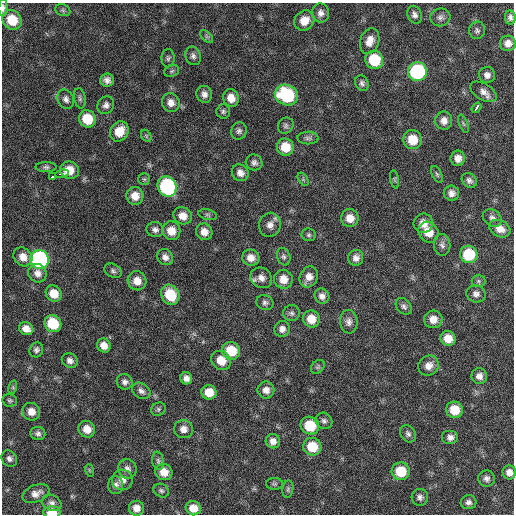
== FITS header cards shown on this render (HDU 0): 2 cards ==
NAXIS1  =                  512 / Axis length
NAXIS2  =                  512 / Axis length

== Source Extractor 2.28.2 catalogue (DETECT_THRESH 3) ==
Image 512 x 512 px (HDU 0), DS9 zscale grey, 1 PNG px = 1 image px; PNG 516 x 516 px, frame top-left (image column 1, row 512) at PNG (2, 3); each listed source drawn as its Kron ellipse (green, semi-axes under 4 px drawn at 4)
Background 63.3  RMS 8.7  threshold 26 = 3 sigma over >= 5 px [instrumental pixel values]
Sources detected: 143; all 143 listed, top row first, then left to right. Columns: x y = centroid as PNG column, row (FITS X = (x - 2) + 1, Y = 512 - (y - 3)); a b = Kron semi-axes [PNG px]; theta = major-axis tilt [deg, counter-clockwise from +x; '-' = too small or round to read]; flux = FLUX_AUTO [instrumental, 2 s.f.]
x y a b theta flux
3 8 8 4 89 1900
63 10 8 6 -22 1200
321 13 9 8 - 3100
415 15 9 7 -69 2500
440 17 10 9 - 2600
510 17 7 5 -79 1900
12 20 10 9 - 14000
304 21 11 9 45 7300
477 30 9 8 - 1800
207 36 8 5 -45 1200
370 41 13 9 71 5700
508 43 8 7 - 4000
193 56 9 7 -70 2200
168 58 9 6 87 1500
374 60 9 9 - 21000
172 71 8 5 22 1100
417 72 9 9 - 62000
487 75 8 8 - 2900
107 80 7 6 - 2800
362 83 8 6 -65 1800
483 92 14 8 -31 3700
204 94 8 8 - 2900
286 95 12 10 -28 40000
80 98 10 5 -79 1600
231 98 9 7 -67 5900
66 99 10 8 -65 2600
171 103 9 8 - 4200
106 105 9 8 - 2600
476 108 6 3 55 11000
223 111 7 7 - 1500
87 119 9 8 - 16000
444 121 9 8 - 3900
463 124 9 3 -69 860
286 126 8 7 - 1600
119 131 10 9 - 10000
239 131 9 7 67 1900
146 136 6 4 -61 870
308 138 10 6 0 1800
413 140 9 9 - 12000
285 147 8 8 - 11000
458 158 8 7 - 4200
254 162 8 8 - 2100
46 167 10 5 0 1500
70 170 9 8 - 7800
240 173 9 8 - 3600
62 174 6 3 14 17000
437 174 9 4 -65 1100
52 177 3 3 - 7200
144 179 6 5 - 930
303 179 7 4 -57 1000
395 179 9 4 -81 920
469 180 8 6 -44 2000
167 186 10 9 - 79000
451 193 7 7 - 3000
135 196 9 8 - 6500
208 215 9 5 -13 1400
183 216 9 8 - 5400
350 218 9 8 - 5900
492 218 10 8 -38 2500
423 223 10 9 - 5500
270 225 12 11 - 4300
500 229 11 8 -28 5200
155 230 8 7 - 2200
171 231 9 9 - 7100
204 232 8 8 - 4900
428 232 11 9 -54 8700
309 235 7 6 - 1200
442 245 11 8 -83 2500
469 254 9 8 - 21000
23 257 10 8 -45 5600
165 257 8 7 - 3000
284 257 9 6 -70 1600
251 258 8 8 - 4600
356 258 8 7 - 3000
39 259 9 9 - 130000
113 271 9 6 -30 1800
37 273 9 9 - 3600
309 277 11 8 62 4700
261 278 11 10 - 4300
283 279 9 9 - 6200
137 281 9 9 - 5900
478 281 7 6 - 1200
54 294 8 7 - 8300
476 294 9 8 - 2700
170 295 10 8 -61 18000
322 296 8 7 - 2800
265 303 9 7 -25 1800
404 306 9 7 -48 1900
291 313 8 8 - 1700
311 319 9 8 - 8000
433 319 9 9 - 5500
349 322 12 8 -83 3000
53 324 9 8 - 19000
26 329 7 6 - 4300
282 329 8 7 - 3000
448 338 7 7 - 7300
104 345 7 6 - 4800
36 350 7 6 - 1800
231 351 9 8 - 16000
221 360 10 9 - 8700
70 361 8 7 - 2600
429 366 10 9 - 5000
318 367 8 5 45 1300
479 376 8 8 - 3300
186 378 6 5 - 2800
125 382 8 7 - 2200
13 387 7 4 73 840
266 390 8 8 - 3800
141 391 10 7 -35 2300
209 392 7 7 - 8300
10 401 7 6 - 1200
158 409 7 6 - 1300
454 410 8 8 - 11000
31 412 9 8 - 5100
324 421 8 8 - 1900
310 426 9 8 - 18000
87 429 9 8 - 6200
184 429 9 9 - 3800
38 433 7 6 - 2000
408 434 9 7 -57 1900
450 437 8 7 - 2700
273 441 7 7 - 3400
312 447 9 8 - 15000
9 459 8 7 - 2200
158 461 9 5 -81 1600
127 469 10 9 - 3100
89 470 6 4 -71 790
401 471 9 9 - 16000
164 472 9 8 - 6900
509 472 7 6 - 3600
486 478 8 8 - 2400
122 480 10 10 - 3900
274 484 8 6 0 1100
116 485 9 7 87 2700
288 489 9 5 82 1200
161 491 8 6 -29 1400
36 493 14 8 22 4000
420 497 8 8 - 2300
468 502 8 7 - 2100
52 503 10 7 -27 2500
136 508 7 7 - 4500
193 508 8 7 - 6500
52 512 9 6 -2 9200
At the frame edge (FLAGS 8, measured only in part): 3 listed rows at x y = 3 8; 509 472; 52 512